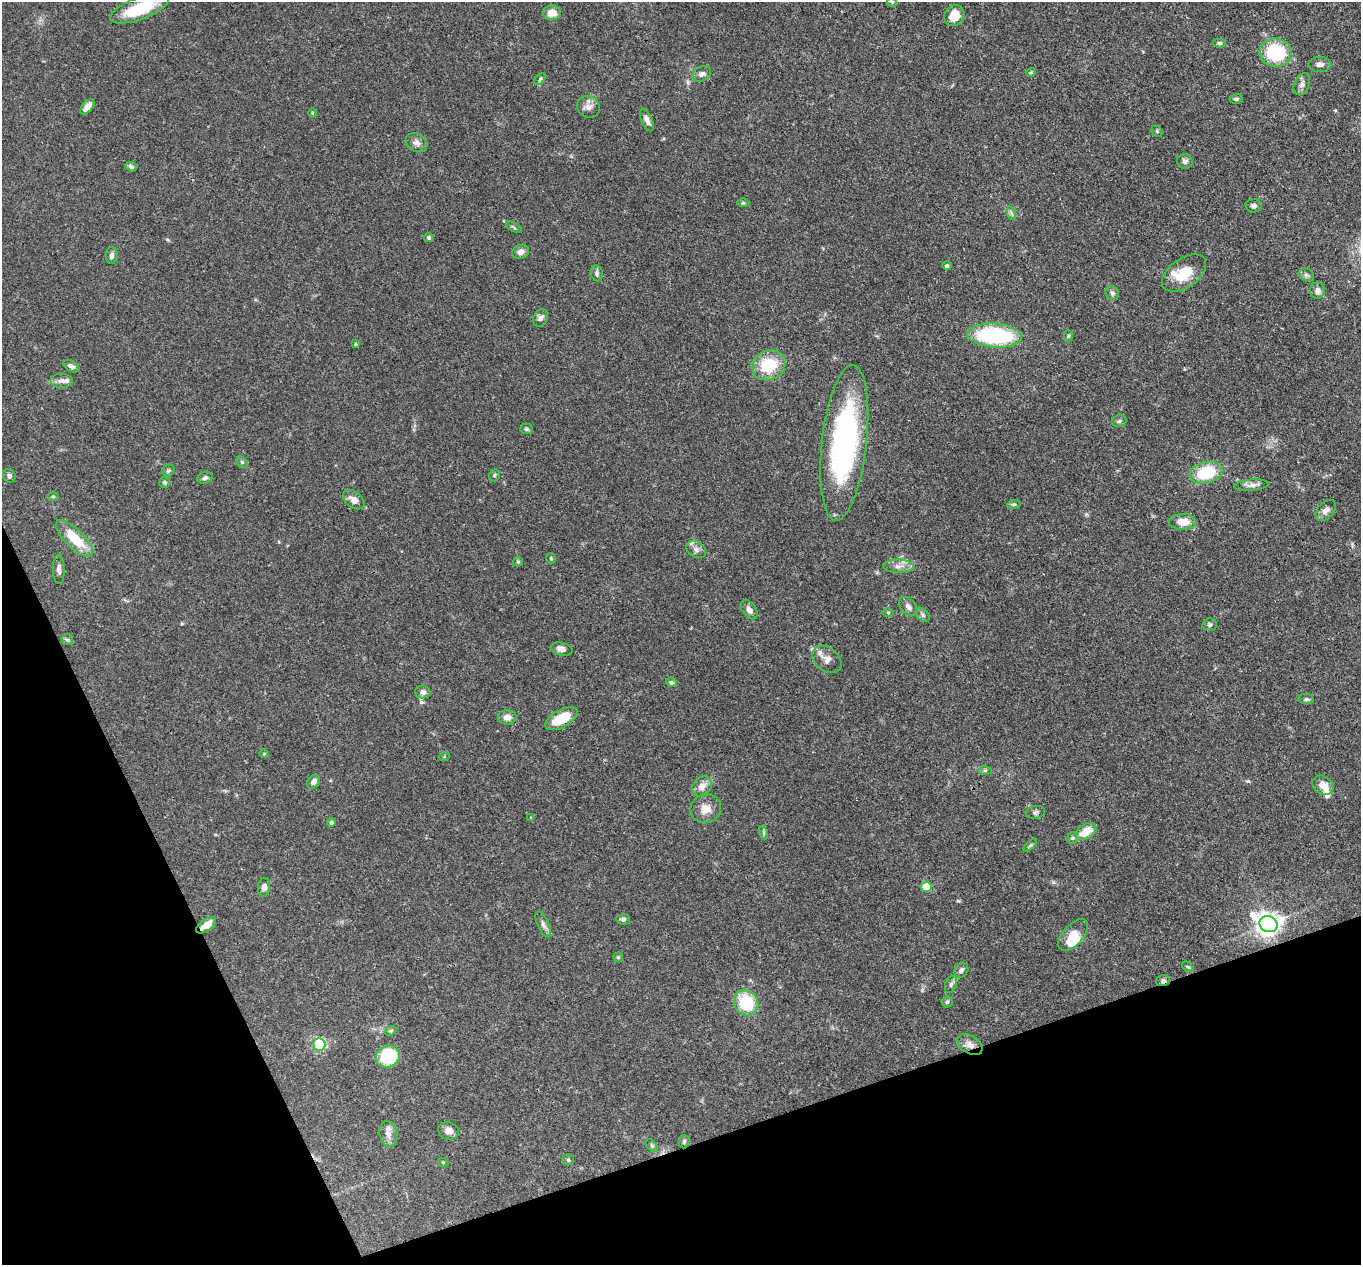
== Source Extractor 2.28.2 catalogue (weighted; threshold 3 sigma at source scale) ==
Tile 14 of 4 x 4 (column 2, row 4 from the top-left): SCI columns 1457-2815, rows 337-1599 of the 5639 x 5584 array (HDU 1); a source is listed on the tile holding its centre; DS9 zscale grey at full resolution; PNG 1363 x 1267 px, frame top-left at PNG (2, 2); each listed source drawn as its Kron ellipse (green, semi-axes under 4 px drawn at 4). Shown black and unused: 18% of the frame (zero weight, under 3 of 4 exposures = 8% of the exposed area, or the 3 px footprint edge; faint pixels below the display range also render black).
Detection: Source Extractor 2.28.2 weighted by HDU 2 'WHT'; one run over the whole footprint, this tile lists its part. Background 0.0914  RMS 0.0038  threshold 0.0172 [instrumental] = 3 sigma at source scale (4.5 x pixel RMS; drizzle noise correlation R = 1.50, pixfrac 1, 0.05/0.05 arcsec/px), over >= 5 px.
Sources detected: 121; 8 inside a brighter listed object's ellipse — not listed separately; the other 113 listed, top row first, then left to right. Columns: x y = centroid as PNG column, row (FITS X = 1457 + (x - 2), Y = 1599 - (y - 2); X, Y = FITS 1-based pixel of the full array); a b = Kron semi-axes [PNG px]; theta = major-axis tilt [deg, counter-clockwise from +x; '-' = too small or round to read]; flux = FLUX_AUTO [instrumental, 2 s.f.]
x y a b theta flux
892 2 5 4 - 0.46
140 8 31 11 21 17
552 13 9 7 -2 4.6
954 16 11 9 54 6.2
1219 43 6 4 -2 0.6
1276 53 16 14 -8 24
1320 64 11 7 1 1.6
1031 72 5 3 - 0.41
702 74 10 7 24 1.5
540 79 7 4 47 0.62
1302 84 11 7 66 1.6
1236 99 7 4 8 0.66
87 107 9 5 49 2.1
589 107 12 10 -31 2.5
312 113 5 3 - 0.35
647 120 12 5 -66 1.7
1157 131 6 5 - 0.53
416 143 11 9 -30 2
1185 161 8 7 - 1
131 167 6 4 -21 0.84
743 203 6 4 0 0.51
1254 206 8 6 -3 1.1
1011 213 7 4 -71 0.77
514 227 9 3 -30 0.58
429 237 4 4 - 0.81
521 252 9 6 20 2
112 255 8 6 -90 1.5
947 266 4 4 - 1
597 273 8 5 -80 1
1184 273 25 14 35 10
1306 275 8 6 -20 1.1
1317 291 8 7 - 1.8
1112 293 7 6 - 0.95
541 318 9 7 64 1.4
995 336 27 12 -4 41
1068 336 6 4 89 0.52
355 344 3 2 - 0.39
769 365 17 14 25 15
71 366 9 5 -30 1.5
62 380 11 7 0 1.8
1119 421 7 5 16 0.87
527 429 6 5 - 0.58
844 443 78 22 84 83
242 462 6 5 - 0.59
168 471 6 5 - 0.65
1206 473 16 10 14 18
494 475 6 5 - 0.59
9 476 7 6 - 1
205 478 8 6 18 1.1
165 482 5 5 - 0.57
1251 485 17 5 5 2
53 497 6 4 -1 0.46
354 500 12 8 -38 2.4
1014 504 6 4 5 0.57
1326 510 12 7 47 2.2
1182 522 13 8 1 4.7
74 538 24 9 -45 12
696 549 10 7 -33 1.7
551 558 5 4 - 0.42
518 562 5 4 - 0.49
898 566 15 6 -1 2.4
59 569 14 6 -88 1.5
908 606 11 7 -48 1.7
749 610 11 6 -53 1.8
888 612 5 3 - 0.38
923 615 8 5 -49 0.93
1210 625 7 6 - 0.93
67 640 6 5 - 0.64
562 649 11 6 -12 2
827 659 16 11 -39 3.1
671 682 5 4 - 0.72
423 692 7 6 - 1.6
1306 699 8 5 -8 0.75
507 717 9 7 1 2.6
561 719 18 8 29 10
264 754 5 3 - 0.33
444 757 5 3 - 0.31
985 770 6 4 1 0.53
314 782 7 6 - 2
1323 785 11 9 -32 3.5
702 786 11 9 51 3.1
706 809 15 14 - 4.4
1035 812 9 6 12 0.94
531 817 3 3 - 0.38
331 822 4 4 - 1
1086 831 11 7 32 6.1
764 833 6 4 -71 0.57
1072 838 6 5 - 0.62
1030 845 8 3 44 0.58
264 887 9 6 86 1.8
926 887 5 5 - 16
623 919 7 5 -3 0.9
543 924 14 5 -66 1.4
1268 924 9 8 - 310
206 925 11 5 36 4.3
1073 935 19 10 48 6.1
618 957 5 5 - 0.54
1188 967 7 3 -36 0.49
961 970 8 6 45 1.3
1163 981 7 5 14 1.3
951 984 9 5 70 0.97
947 1002 5 5 - 0.62
746 1003 13 11 -57 16
391 1031 6 4 22 0.49
319 1044 6 6 - 54
970 1045 14 8 -32 2.5
388 1057 12 10 26 20
449 1131 11 8 -16 2.3
388 1134 13 9 -77 2.7
684 1141 7 5 88 0.77
652 1145 7 4 -46 0.71
568 1160 5 5 - 0.54
443 1162 5 3 - 0.31
Overlapping masked pixels (flux is a lower limit): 3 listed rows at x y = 206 925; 1163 981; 970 1045
Isophote crosses this tile's border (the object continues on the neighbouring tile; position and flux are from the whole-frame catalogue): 2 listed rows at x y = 892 2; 140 8